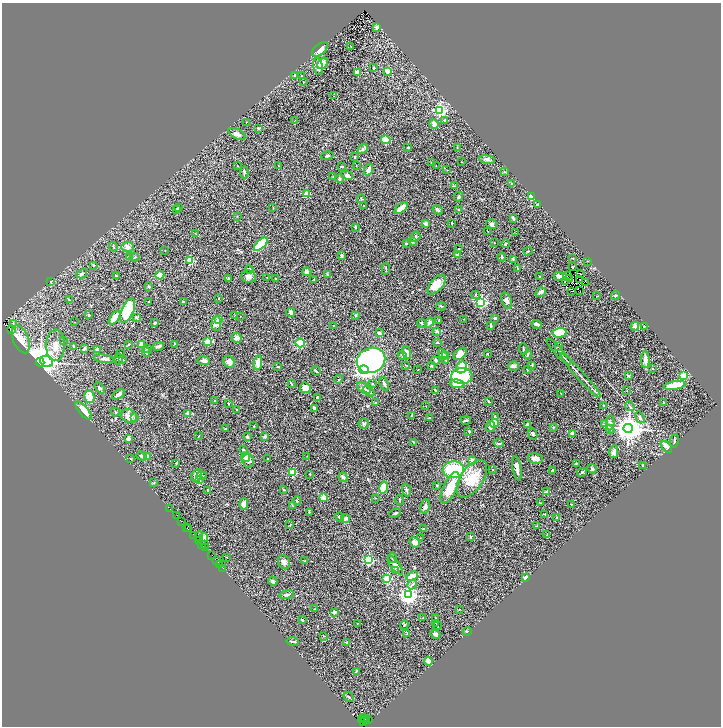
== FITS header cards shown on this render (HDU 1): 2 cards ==
NAXIS1  =                 1438
NAXIS2  =                 1448

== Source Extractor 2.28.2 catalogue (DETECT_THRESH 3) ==
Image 1438 x 1448 px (HDU 1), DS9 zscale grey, zoomed out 1/2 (1 PNG px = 2 x 2 image px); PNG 723 x 728 px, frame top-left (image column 2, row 1447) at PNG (2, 3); each listed source drawn as its Kron ellipse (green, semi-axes under 4 px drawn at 4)
Background 2.04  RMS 0.076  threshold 0.227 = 3 sigma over >= 5 px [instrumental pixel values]
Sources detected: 419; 47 cannot appear on this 1/2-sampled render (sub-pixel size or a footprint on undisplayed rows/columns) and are neither listed nor drawn; the other 372 listed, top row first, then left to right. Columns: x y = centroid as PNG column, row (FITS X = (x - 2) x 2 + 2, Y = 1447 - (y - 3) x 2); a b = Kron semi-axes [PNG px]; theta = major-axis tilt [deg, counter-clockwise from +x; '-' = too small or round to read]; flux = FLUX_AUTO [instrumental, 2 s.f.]
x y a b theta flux
377 27 2 2 - 130
351 47 2 1 - 4.3
320 49 9 5 40 110
322 63 6 4 52 140
318 67 9 4 -79 100
373 68 2 2 - 30
388 71 2 2 - 260
358 72 3 2 - 260
294 76 4 3 - 14
301 76 3 2 - 9.2
303 82 3 1 - 4
334 96 2 1 - 7.5
440 110 3 3 - 2400
444 120 3 3 - 18
294 121 3 2 - 5.1
246 122 3 2 - 5.5
434 124 5 4 - 100
258 128 3 3 - 14
237 134 9 4 -27 50
386 140 5 4 - 330
408 147 4 2 - 13
457 147 3 2 - 9.4
363 149 6 3 49 23
327 156 6 3 14 20
354 157 2 2 - 35
487 159 8 4 -8 42
462 162 2 2 - 4.7
432 163 3 2 - 7
356 165 2 1 - 4.1
238 166 3 2 - 5.8
278 166 3 2 - 7
342 166 3 3 - 11
436 166 2 2 - 4.3
368 170 6 2 64 84
447 170 2 2 - 4.6
244 172 6 3 88 21
504 172 3 2 - 8
347 175 6 4 -24 40
333 177 2 2 - 5.7
340 179 4 3 - 20
512 184 4 2 - 8.2
454 186 3 3 - 13
306 194 2 2 - 260
459 197 5 3 - 17
532 197 2 2 - 600
361 199 4 3 - 13
537 205 3 2 - 23
363 206 2 2 - 9.8
178 207 4 4 - 21
273 208 3 2 - 5.6
401 208 8 3 39 180
177 209 3 2 - 6.7
459 209 3 3 - 11
438 210 5 3 - 30
237 216 2 2 - 4.9
513 218 4 2 - 23
451 223 2 1 - 6.8
426 224 4 3 - 73
491 224 5 4 - 32
355 227 3 2 - 21
487 231 2 1 - 4.2
195 233 3 2 - 5.3
516 233 2 2 - 13
415 237 5 4 - 27
412 242 3 3 - 16
494 243 2 1 - 3.8
261 244 8 4 45 780
406 244 3 2 - 10
506 244 4 3 - 12
113 247 5 3 - 13
127 247 6 5 - 49
459 249 2 2 - 6.5
165 250 2 1 - 8
528 251 4 2 - 8.9
457 255 3 3 - 49
129 256 3 2 - 7.9
341 256 3 3 - 21
135 257 5 3 - 13
502 257 4 3 - 20
573 258 4 2 - 9.2
513 259 4 3 - 14
190 260 3 3 - 500
587 261 3 2 - 5.8
93 265 3 3 - 13
572 267 3 3 - 7.4
386 268 6 2 -83 13
518 268 3 3 - 12
249 270 4 3 - 26
307 272 4 4 - 38
580 273 3 2 - 2.7
82 274 5 3 - 30
327 274 3 2 - 9.2
160 275 4 3 - 85
567 275 2 1 - 2.6
116 276 2 2 - 10
559 276 5 3 - 57
249 277 7 6 - 57
267 277 2 1 - 7.3
540 277 3 3 - 12
569 278 2 1 - 3.4
229 279 4 2 - 25
275 279 3 2 - 9.7
314 279 4 2 - 8.8
580 280 2 1 - 5
51 282 4 3 - 11
565 282 3 1 - 3.1
585 282 3 1 - 32
437 284 12 6 49 180
149 286 3 2 - 17
572 291 2 1 - 5.2
580 291 2 1 - 4.9
541 292 5 3 - 62
475 295 4 2 - 9.7
597 296 3 2 - 5.9
615 296 4 3 - 20
219 299 2 2 - 9.3
69 300 3 2 - 6
149 301 2 2 - 10
507 301 9 5 -71 44
183 302 3 2 - 16
481 302 3 3 - 2200
441 306 5 3 - 13
128 311 13 6 66 670
291 312 4 4 - 38
89 315 2 2 - 27
355 315 4 2 - 11
235 316 3 2 - 6.5
240 316 2 2 - 4.9
137 317 4 3 - 20
114 318 8 4 53 200
495 318 2 2 - 18
219 319 2 2 - 340
464 319 2 2 - 4.4
438 320 2 2 - 5.2
74 322 2 1 - 5
155 323 3 2 - 19
216 323 7 5 85 82
422 323 5 2 - 22
429 323 5 3 - 34
13 324 4 3 - 15
537 324 5 3 - 39
333 325 2 2 - 6.1
491 325 3 2 - 22
635 326 4 4 - 53
644 326 4 2 - 9.1
11 330 3 2 - 1.4
437 331 3 2 - 35
379 333 2 2 - 110
559 333 7 4 3 410
236 338 5 5 - 68
21 339 15 7 -68 120
64 341 2 1 - 5.3
208 341 3 3 - 450
300 343 5 4 - 260
437 343 3 2 - 19
129 344 2 2 - 13
142 344 3 2 - 120
174 344 3 2 - 7.3
55 345 16 9 88 160
159 346 5 3 - 37
558 346 3 2 - 14
74 347 3 3 - 20
147 348 3 2 - 16
84 349 4 2 - 26
97 349 2 2 - 87
523 349 6 2 -87 14
146 352 5 4 - 35
407 352 7 4 -75 77
559 352 17 2 -48 39
120 353 2 2 - 6.6
443 354 5 3 - 17
460 354 7 5 40 150
487 354 2 2 - 9.7
528 354 4 3 - 15
402 355 5 4 - 22
445 356 3 2 - 9.4
104 359 10 3 -7 43
119 359 5 4 - 21
123 359 4 2 - 9.8
371 360 14 12 22 3000
435 360 4 3 - 28
445 360 3 2 - 8.1
645 360 8 3 -88 79
47 361 6 5 - 1200
204 361 6 3 -8 50
40 362 4 3 - 46000
229 362 6 5 - 71
258 363 7 4 82 110
406 365 3 2 - 7.5
532 365 3 3 - 10
431 366 2 2 - 28
514 366 5 4 - 35
278 367 4 2 - 12
462 367 6 5 - 360
653 368 3 2 - 17
418 369 2 2 - 5
364 370 5 4 - 4700
527 370 3 2 - 7
316 371 5 2 - 20
462 376 11 8 3 1200
581 376 30 2 -48 89
629 376 3 3 - 18
683 376 3 3 - 710
339 379 4 2 - 8.3
291 383 3 1 - 9.6
372 384 4 3 - 10
384 384 7 3 -65 25
457 384 7 4 -8 260
675 385 11 4 10 470
100 388 6 3 -47 21
305 388 5 5 - 88
364 388 7 5 -35 76
369 391 6 4 -35 28
436 391 4 2 - 28
627 391 2 2 - 8.7
118 394 7 3 31 40
561 394 2 2 - 5.1
89 397 6 5 - 260
318 397 3 3 - 19
214 401 2 2 - 19
488 401 3 2 - 9.4
663 402 3 2 - 6
228 403 2 2 - 8.7
375 403 3 2 - 8.8
604 405 3 3 - 17
426 406 3 2 - 5.6
630 406 5 2 - 14
314 408 4 3 - 22
237 409 2 1 - 5.9
84 411 11 4 -49 150
115 412 4 2 - 11
188 413 2 2 - 210
412 415 3 2 - 13
129 416 8 6 -26 90
430 417 3 2 - 12
495 417 2 2 - 34
640 417 6 3 -56 24
135 418 4 3 - 18
466 420 5 3 - 24
494 423 4 3 - 200
610 423 8 4 86 38
364 424 5 5 - 26
528 424 3 2 - 29
604 424 3 3 - 23
254 426 2 2 - 8.9
491 427 5 3 - 75
553 427 3 3 - 12
628 428 5 4 - 22000
225 429 3 3 - 14
610 429 5 3 - 17
469 431 2 2 - 28
573 433 3 2 - 39
533 434 6 3 -67 29
199 436 3 1 - 5.1
265 436 2 2 - 79
247 437 2 2 - 60
128 439 3 3 - 47
674 441 7 3 81 14
413 442 3 2 - 7.1
499 443 5 3 - 22
666 447 7 3 -47 120
243 450 3 2 - 9.7
614 452 6 4 78 82
142 456 5 3 - 26
148 456 2 2 - 58
307 456 2 1 - 4
245 457 4 4 - 61
268 458 2 1 - 9.2
535 458 7 5 -11 85
130 459 2 2 - 9.1
248 460 7 6 - 62
473 460 4 3 - 77
176 463 3 2 - 14
576 463 3 2 - 7.4
643 465 3 2 - 11
517 468 12 3 -81 84
492 469 2 2 - 8.7
592 469 5 4 - 24
453 470 10 8 4 700
553 470 3 2 - 13
293 472 3 3 - 550
582 472 5 4 - 18
310 474 3 2 - 6.6
197 475 6 5 - 110
201 476 5 3 - 25
343 477 5 3 - 37
472 479 21 11 56 310
200 480 4 2 - 14
154 482 3 3 - 13
436 485 3 2 - 7.9
384 487 6 4 76 340
450 488 17 7 64 290
208 490 3 2 - 9.6
284 490 3 2 - 10
406 490 6 3 -71 25
547 492 2 2 - 110
323 497 2 2 - 290
375 498 2 2 - 7.2
399 500 5 2 - 10
297 501 4 3 - 17
541 503 3 2 - 7.6
244 504 5 4 - 50
571 504 2 2 - 6
292 505 3 2 - 8.9
425 506 7 4 79 33
170 509 2 1 - 17
309 512 3 3 - 13
395 513 6 3 25 19
545 514 3 2 - 11
177 515 2 1 - 6.1
340 517 4 3 - 15
345 518 4 3 - 51
556 518 3 2 - 12
181 521 3 2 - 95
290 525 3 2 - 5.3
536 526 3 2 - 8.8
187 528 2 1 - 8.6
423 528 3 2 - 11
188 529 2 1 - 20
193 535 3 1 - 13
547 535 4 2 - 8.6
199 536 5 1 - 3.4
470 537 4 2 - 24
204 538 4 4 - 52
420 538 2 2 - 5.5
198 541 3 2 - 55
414 542 5 4 - 69
202 544 3 1 - 9.9
204 544 2 1 - 13
205 548 2 1 - 34
212 555 2 1 - 19
227 557 2 2 - 5.6
392 558 5 3 - 14
368 560 3 3 - 1900
217 561 4 2 - 59
305 561 3 1 - 5.7
284 562 7 5 -60 52
219 564 2 1 - 35
395 565 11 4 -53 65
223 568 2 1 - 41
395 570 3 3 - 13
412 576 6 3 25 280
387 578 3 3 - 770
525 578 3 3 - 32
273 581 5 3 - 37
412 585 5 3 - 22
287 594 7 3 9 33
408 595 4 4 - 7200
314 609 2 1 - 4.8
459 610 3 2 - 5.9
334 612 3 2 - 41
423 618 3 2 - 6.2
436 618 2 2 - 5.5
302 620 3 2 - 16
357 623 3 2 - 4.7
436 623 4 2 - 7.9
404 625 4 2 - 12
438 626 3 2 - 10
467 631 4 3 - 12
407 633 4 2 - 6
435 634 5 4 - 33
323 636 4 2 - 10
292 641 6 2 -9 21
347 642 2 2 - 49
428 661 4 3 - 120
356 672 3 2 - 13
349 697 6 2 -41 15
363 718 2 1 - 35
369 719 3 2 - 82
362 720 2 1 - 21
366 720 3 1 - 61
364 721 2 1 - 22
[47 sub-pixel or undisplayed-footprint detections neither listed nor drawn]